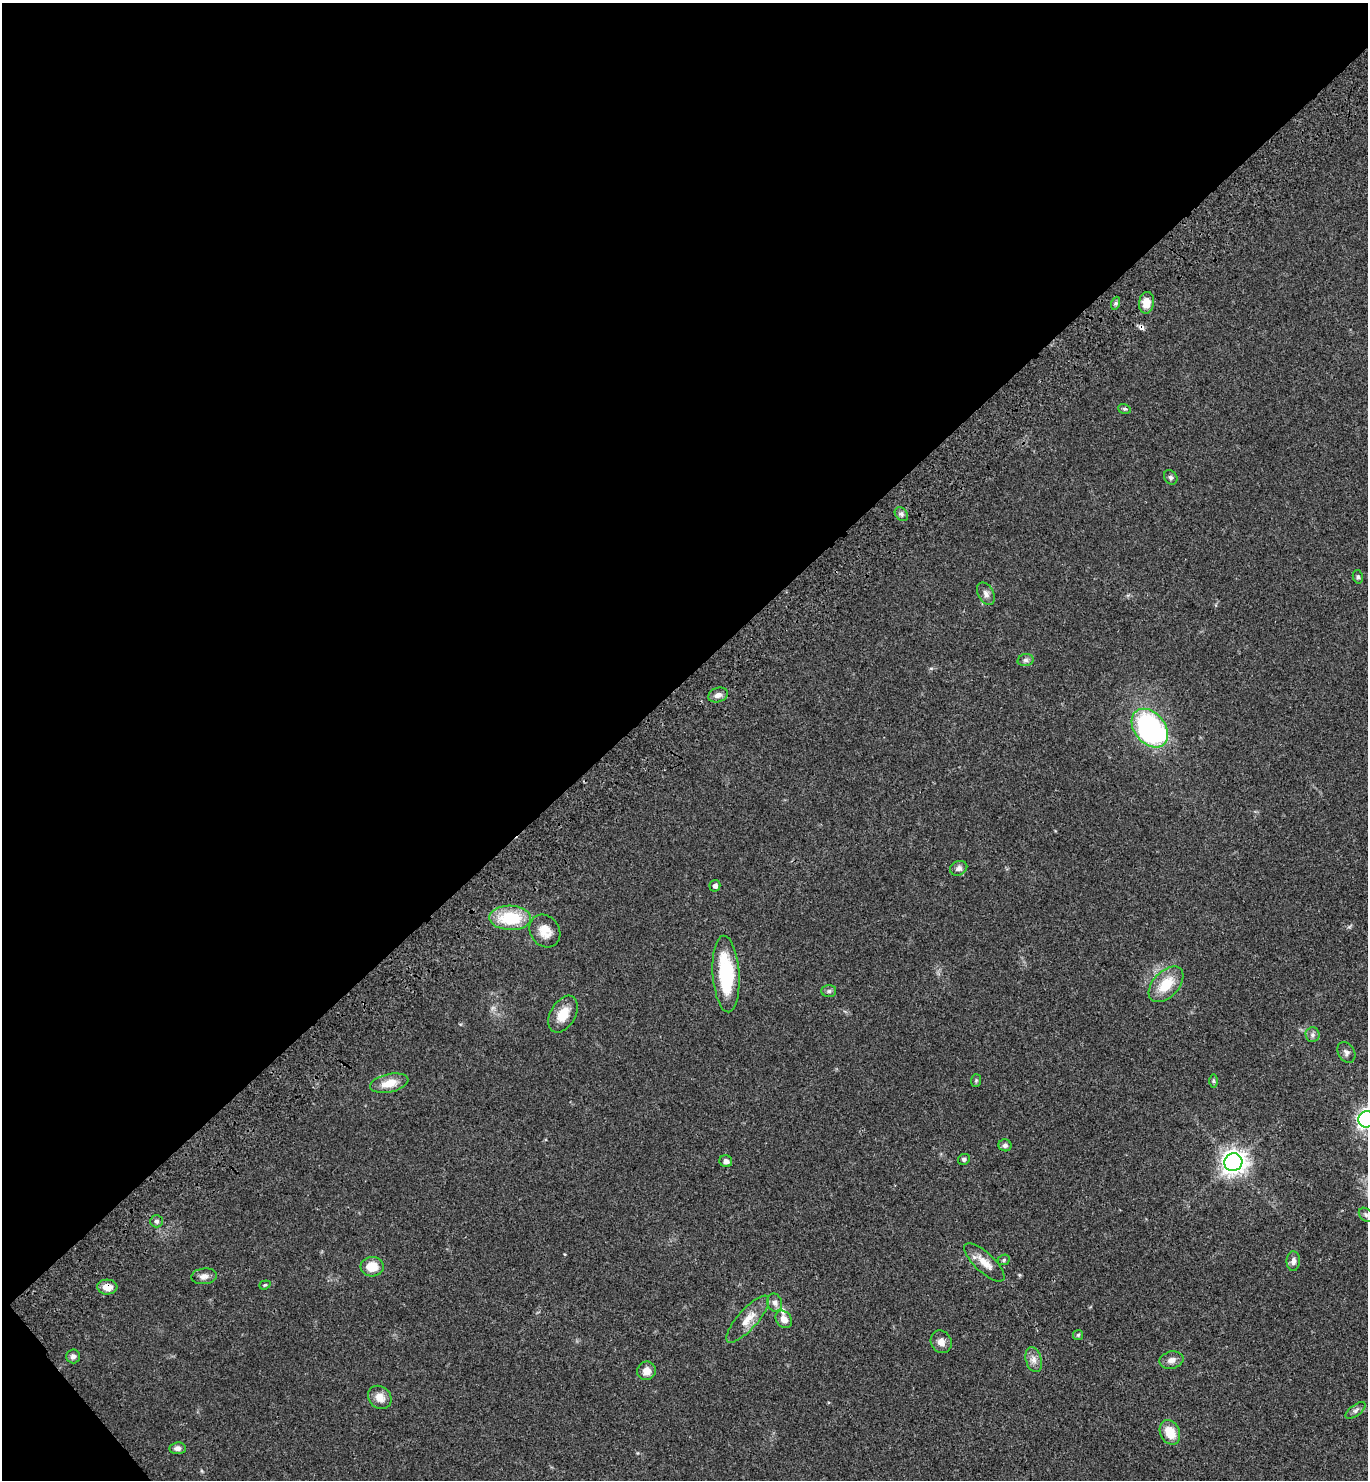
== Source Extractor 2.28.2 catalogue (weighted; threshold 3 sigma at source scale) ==
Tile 5 of 4 x 4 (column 1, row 2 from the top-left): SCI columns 245-1610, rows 3058-4535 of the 6096 x 6112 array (HDU 1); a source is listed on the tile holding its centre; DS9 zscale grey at full resolution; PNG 1370 x 1482 px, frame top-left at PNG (2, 3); each listed source drawn as its Kron ellipse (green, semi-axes under 4 px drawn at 4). Shown black and unused: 47% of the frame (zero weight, under 3 of 4 exposures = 6% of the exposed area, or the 3 px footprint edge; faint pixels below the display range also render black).
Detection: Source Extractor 2.28.2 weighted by HDU 2 'WHT'; one run over the whole footprint, this tile lists its part. Background 0.047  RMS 0.0053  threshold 0.024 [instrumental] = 3 sigma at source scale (4.5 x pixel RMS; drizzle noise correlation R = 1.50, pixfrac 1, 0.05/0.05 arcsec/px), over >= 5 px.
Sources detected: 52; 1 cosmic-ray / hot-pixel residue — neither listed nor drawn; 1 inside a brighter listed object's ellipse — not listed separately; the other 50 listed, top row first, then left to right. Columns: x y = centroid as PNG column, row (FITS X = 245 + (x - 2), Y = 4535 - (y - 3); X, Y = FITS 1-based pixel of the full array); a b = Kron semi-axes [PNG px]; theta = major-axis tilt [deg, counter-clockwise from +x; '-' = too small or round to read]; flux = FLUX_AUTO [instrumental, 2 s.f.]
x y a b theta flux
1116 303 7 4 72 0.93
1146 303 11 7 82 6.1
1124 409 6 4 -18 0.83
1171 477 7 6 - 1.2
901 514 8 6 -49 1.4
1358 577 7 5 -77 0.94
986 594 12 7 -62 2.3
1026 660 8 6 14 1.4
718 695 10 7 20 2.5
1150 728 22 15 -50 100
959 868 9 7 26 2
715 886 6 5 - 1.7
510 918 21 12 -2 23
545 931 17 14 -55 6.9
726 974 38 13 -86 36
1166 984 21 13 47 13
829 991 7 6 - 1.2
563 1014 20 12 60 8.9
1312 1035 7 7 - 1.6
1346 1052 11 8 -58 1.9
976 1080 6 5 - 0.75
1213 1081 7 4 -89 0.75
389 1083 19 9 12 7.7
1367 1119 8 8 - 210
1005 1145 6 6 - 1.5
964 1159 6 5 - 1
726 1161 6 6 - 2.1
1233 1162 9 8 - 410
1366 1215 8 6 -46 1.2
156 1221 6 6 - 1.2
1004 1260 6 5 - 0.87
1293 1261 10 7 88 2.2
984 1262 26 9 -43 6.5
372 1267 11 10 - 8.4
204 1276 13 8 6 2.8
265 1285 6 4 21 0.63
107 1287 10 7 -3 5.6
775 1303 9 7 -76 2.4
748 1319 30 10 48 7.8
784 1319 9 7 -50 3.5
1078 1335 5 5 - 0.72
941 1342 12 10 -63 3.4
73 1356 7 6 - 1.9
1034 1360 13 8 -74 3
1171 1360 12 8 12 3
647 1371 9 9 - 4.3
380 1397 13 10 -42 4.8
1356 1410 12 5 37 1.7
1170 1432 13 9 -66 9.5
177 1448 8 6 5 2.1
Overlapping masked pixels (flux is a lower limit): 1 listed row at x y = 107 1287
Isophote crosses this tile's border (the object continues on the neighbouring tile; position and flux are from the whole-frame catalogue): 1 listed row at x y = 1367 1119